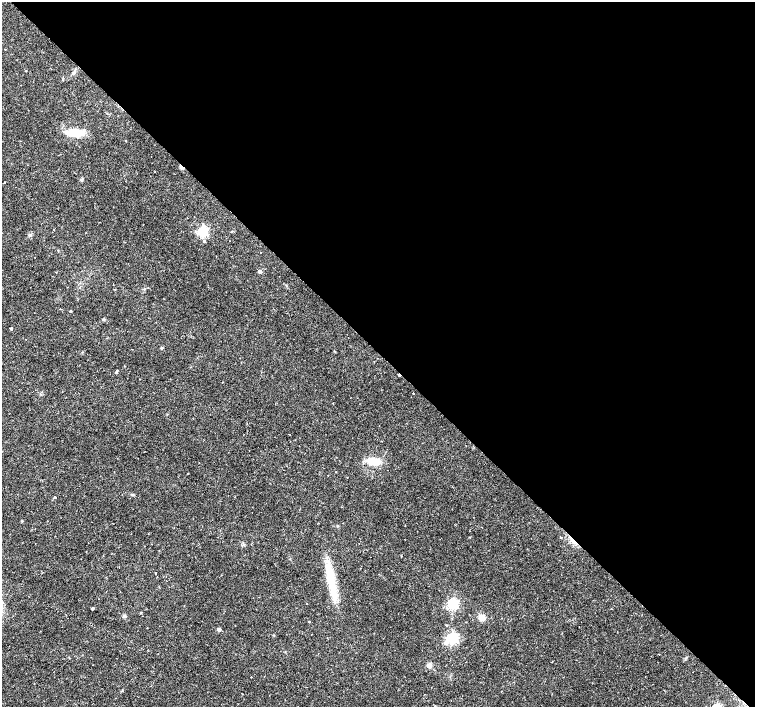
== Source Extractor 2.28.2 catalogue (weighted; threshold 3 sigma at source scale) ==
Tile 8 of 4 x 4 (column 4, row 2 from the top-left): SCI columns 4515-6019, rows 2969-4377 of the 6020 x 6003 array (HDU 1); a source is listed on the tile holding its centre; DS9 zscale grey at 2 x 2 block average (1 PNG px = mean of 2 x 2 image px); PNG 757 x 709 px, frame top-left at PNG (2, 2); no overlay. Shown black and unused: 50% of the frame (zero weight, under 2 of 3 exposures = <1% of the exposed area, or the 3 px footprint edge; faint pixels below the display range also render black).
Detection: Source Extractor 2.28.2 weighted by HDU 2 'WHT'; one run over the whole footprint, this tile lists its part. Background 0.0355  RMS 0.0036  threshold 0.0163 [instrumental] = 3 sigma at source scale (4.5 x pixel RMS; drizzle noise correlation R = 1.50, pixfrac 1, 0.0396/0.0396 arcsec/px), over >= 5 px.
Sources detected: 42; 3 cosmic-ray / hot-pixel residue — not listed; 2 inside a brighter listed object's ellipse — not listed separately; the other 37 listed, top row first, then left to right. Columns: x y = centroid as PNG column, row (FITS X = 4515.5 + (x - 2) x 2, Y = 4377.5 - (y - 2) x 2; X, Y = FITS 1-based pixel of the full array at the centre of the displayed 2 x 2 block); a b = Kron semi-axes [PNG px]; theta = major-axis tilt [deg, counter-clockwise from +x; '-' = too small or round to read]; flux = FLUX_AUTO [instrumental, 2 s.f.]
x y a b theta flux
74 72 3 3 - 0.96
75 133 17 9 -3 17
126 141 2 2 - 0.49
181 167 5 3 - 1.9
82 179 4 3 - 1
4 183 2 2 - 2
54 229 2 2 - 1.6
202 231 4 3 - 120
30 235 4 4 - 1.1
204 241 3 3 - 1.3
260 271 3 3 - 4.8
70 311 2 2 - 0.68
103 320 4 3 - 0.77
11 328 2 2 - 1.2
162 348 3 2 - 0.87
116 372 3 3 - 1.1
399 375 3 2 - 1.7
413 393 2 2 - 0.65
373 461 14 9 -14 13
55 497 2 2 - 4.9
561 537 2 2 - 1.3
405 540 2 2 - 0.31
156 573 2 2 - 4.6
331 579 25 10 -82 26
452 604 4 4 - 110
92 608 2 2 - 1.7
123 616 5 3 - 1.2
482 618 9 5 -19 4.6
309 621 2 2 - 0.66
219 629 3 3 - 4.3
273 635 3 2 - 0.41
452 638 4 4 - 130
446 643 4 4 - 4.2
551 662 2 2 - 1
429 665 3 3 - 14
251 677 2 2 - 0.39
434 706 3 2 - 0.77
Overlapping masked pixels (flux is a lower limit): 2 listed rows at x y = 181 167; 399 375
Isophote crosses this tile's border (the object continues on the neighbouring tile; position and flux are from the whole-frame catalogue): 1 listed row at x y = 434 706
Diffuse or blended objects may show on this block-average render without a row.